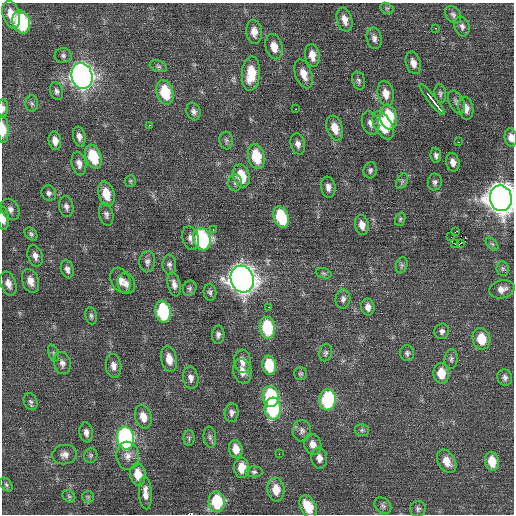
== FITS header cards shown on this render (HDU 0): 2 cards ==
NAXIS1  =                  512 / Axis length
NAXIS2  =                  512 / Axis length

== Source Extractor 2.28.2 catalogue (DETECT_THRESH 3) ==
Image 512 x 512 px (HDU 0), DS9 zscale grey, 1 PNG px = 1 image px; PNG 516 x 516 px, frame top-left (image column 1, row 512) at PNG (2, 3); each listed source drawn as its Kron ellipse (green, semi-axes under 4 px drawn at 4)
Background 0.205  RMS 0.87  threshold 2.62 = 3 sigma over >= 5 px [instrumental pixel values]
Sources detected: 144; all 144 listed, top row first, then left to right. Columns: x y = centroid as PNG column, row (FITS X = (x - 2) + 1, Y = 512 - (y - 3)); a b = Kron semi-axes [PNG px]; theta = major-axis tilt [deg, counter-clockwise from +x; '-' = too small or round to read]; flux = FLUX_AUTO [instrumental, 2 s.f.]
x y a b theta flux
387 8 7 5 -26 110
11 15 14 8 -74 950
453 15 9 7 -52 200
344 20 12 7 -74 480
21 22 12 8 -72 5000
462 26 10 7 -74 230
436 28 3 2 - 210
254 32 12 8 -84 520
374 38 11 7 -78 280
274 47 13 8 -77 680
312 55 11 7 -81 620
63 56 8 7 - 190
413 63 11 7 -72 400
158 66 9 5 -17 150
251 74 17 9 85 1800
303 74 15 8 -70 660
82 76 13 10 -75 39000
359 81 9 6 -71 170
57 91 9 6 -73 190
165 92 12 8 -75 2200
386 94 12 8 -78 610
440 94 9 5 -83 150
432 99 19 3 -52 2300
456 102 12 7 -64 230
32 104 8 6 -88 160
3 108 9 5 87 200
466 108 11 7 -80 500
296 109 3 2 - 130
193 111 9 7 -72 220
388 117 12 8 -77 2300
370 123 12 8 -70 320
149 125 3 3 - 79
383 125 15 8 -60 2300
335 128 13 8 -72 820
3 129 14 5 -89 750
79 136 10 6 -80 300
511 138 9 6 -80 430
226 140 9 6 -83 170
55 141 9 6 -80 450
458 142 3 2 - 130
298 144 11 7 -76 290
436 155 8 5 -84 160
256 156 13 8 -76 2100
93 157 12 8 -71 2300
453 162 9 6 -78 340
79 163 12 7 -78 350
370 170 8 6 75 160
241 176 12 8 -74 1500
130 181 6 5 - 110
402 181 8 5 66 130
435 182 8 7 - 200
235 183 8 7 - 170
328 187 10 7 -82 330
49 193 8 7 - 190
106 194 12 8 -74 1100
501 198 13 11 -81 94000
66 206 10 7 -78 240
10 209 11 8 -59 280
106 215 11 7 -77 210
281 217 11 7 -71 3200
3 219 11 5 -88 420
400 219 7 5 69 110
362 225 10 7 -78 500
213 229 3 2 - 380
456 231 3 2 - 110
31 234 7 5 -47 130
451 237 2 2 - 350
190 238 12 8 -73 330
202 239 11 8 -73 7800
461 243 3 2 - 39
455 244 2 2 - 28
492 244 7 4 -44 110
35 256 11 7 -73 330
147 262 10 8 86 250
169 265 10 7 -85 200
402 265 8 5 73 140
67 269 9 6 -72 260
503 269 7 6 - 130
324 273 8 5 -19 130
242 279 13 11 -73 73000
121 280 13 9 -62 500
30 281 12 8 -70 500
8 284 12 7 -70 450
126 284 10 8 -71 350
174 284 12 6 -76 320
190 288 8 6 67 150
502 289 13 9 14 420
210 292 8 6 -84 160
343 299 9 7 86 220
269 307 2 2 - 33
368 307 8 6 -81 330
163 312 11 7 -80 5100
91 316 8 6 -78 160
267 328 11 7 -81 3600
442 331 8 7 - 210
218 335 9 6 88 200
481 339 11 9 -78 1300
53 353 9 5 -68 130
326 353 8 6 77 150
407 353 8 7 - 170
169 359 13 8 -78 700
451 359 10 6 84 190
243 361 11 8 -85 460
62 363 11 8 -74 300
269 365 10 7 -82 2200
113 366 12 7 -83 360
242 371 12 9 -75 540
441 373 10 8 -87 1000
301 374 6 6 - 120
505 377 8 7 - 220
191 378 11 7 -80 300
271 396 10 8 -81 4100
328 400 10 8 84 5500
31 402 9 6 -68 160
273 409 11 8 -88 5600
232 413 9 7 82 230
143 417 12 8 -74 690
362 430 7 6 - 120
302 431 11 9 88 280
86 432 10 6 -83 290
210 437 10 6 -82 180
126 438 11 8 -82 12000
189 438 8 5 90 130
313 444 10 8 -72 440
236 449 9 7 -81 710
65 454 12 10 7 370
279 454 2 2 - 100
91 456 7 6 - 130
128 456 14 11 -86 540
319 458 10 8 -83 350
447 461 12 8 -60 710
492 461 9 7 -79 930
242 468 10 7 -85 960
254 472 9 5 -1 150
138 474 11 7 -82 1000
6 485 8 5 -50 130
276 490 12 8 -83 880
145 493 16 6 -87 470
69 496 7 5 -43 110
88 497 6 5 - 130
217 502 10 8 -86 2700
383 506 9 7 -42 190
308 507 12 7 -63 1400
418 509 8 8 - 170
At the frame edge (FLAGS 8, measured only in part): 5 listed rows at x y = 3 108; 3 129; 511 138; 501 198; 3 219